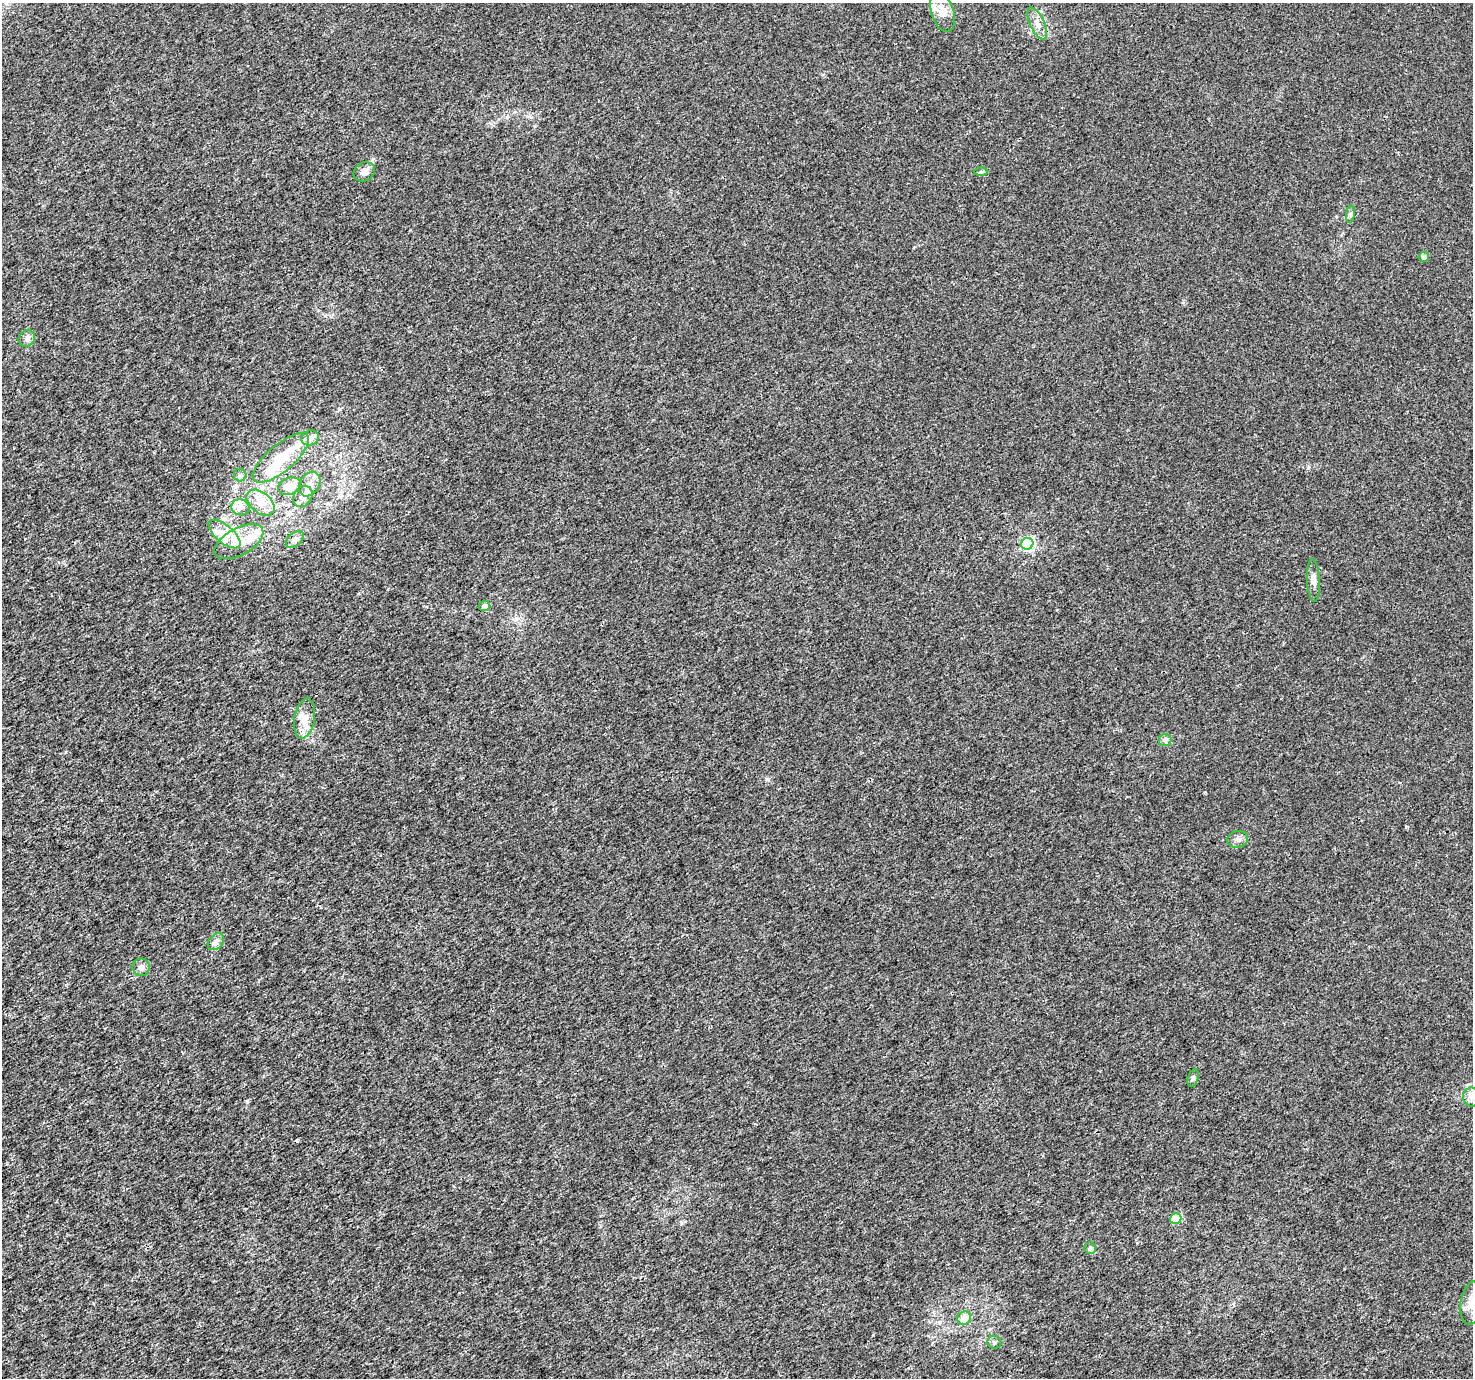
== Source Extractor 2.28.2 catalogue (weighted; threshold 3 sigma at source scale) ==
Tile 7 of 4 x 4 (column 3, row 2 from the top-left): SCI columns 2949-4419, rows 2932-4307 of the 5892 x 5802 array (HDU 1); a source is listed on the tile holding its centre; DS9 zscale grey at full resolution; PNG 1475 x 1380 px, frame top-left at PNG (2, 3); each listed source drawn as its Kron ellipse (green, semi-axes under 4 px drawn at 4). Shown black and unused: <1% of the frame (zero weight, under 3 of 4 exposures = <1% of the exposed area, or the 3 px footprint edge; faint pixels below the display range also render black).
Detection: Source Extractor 2.28.2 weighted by HDU 2 'WHT'; one run over the whole footprint, this tile lists its part. Background 9.27e-04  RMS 0.002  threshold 0.00901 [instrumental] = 3 sigma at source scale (4.5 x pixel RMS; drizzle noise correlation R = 1.50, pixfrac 1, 0.0396/0.0396 arcsec/px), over >= 5 px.
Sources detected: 45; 3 inside a brighter object's white glare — neither listed nor drawn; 9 inside a brighter listed object's ellipse — not listed separately; the other 33 listed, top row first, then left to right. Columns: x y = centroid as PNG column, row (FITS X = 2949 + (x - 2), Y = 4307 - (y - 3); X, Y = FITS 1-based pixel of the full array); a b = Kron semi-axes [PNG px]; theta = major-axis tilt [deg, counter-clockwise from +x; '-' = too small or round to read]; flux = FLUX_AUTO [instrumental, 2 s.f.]
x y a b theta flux
943 12 21 11 -72 2.3
1037 23 17 7 -65 1.6
364 172 11 9 32 1.3
981 172 7 4 0 0.35
1350 214 8 4 82 0.41
1424 257 5 5 - 0.85
27 338 9 7 47 0.71
310 438 9 7 24 1.3
281 458 35 13 40 7.7
240 475 6 6 - 0.46
310 484 13 9 57 1.9
289 486 12 8 22 2.8
303 496 11 8 57 1.7
260 503 16 10 -39 2.7
240 507 9 8 - 1.3
224 534 19 8 -40 2.6
295 539 10 6 40 0.78
239 542 27 13 29 4.3
1027 544 6 6 - 32
1313 580 21 6 -87 1.2
484 606 5 5 - 1
305 719 20 10 80 2.7
1165 740 6 6 - 0.54
1238 839 10 8 11 0.9
216 942 9 7 47 0.79
141 967 9 8 - 0.91
1193 1078 9 5 73 0.47
1471 1097 9 8 - 1.1
1176 1218 6 5 - 7.3
1090 1248 6 6 - 0.4
1472 1303 21 11 83 2.7
964 1318 7 6 - 2.2
994 1342 7 6 - 0.48
Isophote crosses this tile's border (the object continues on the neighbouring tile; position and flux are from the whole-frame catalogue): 2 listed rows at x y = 1471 1097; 1472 1303
Unlisted compact peaks at least as high as the median listed source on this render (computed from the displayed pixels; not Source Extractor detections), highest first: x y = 767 779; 1205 792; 372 160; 681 1223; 1308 468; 873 1335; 340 409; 914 247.